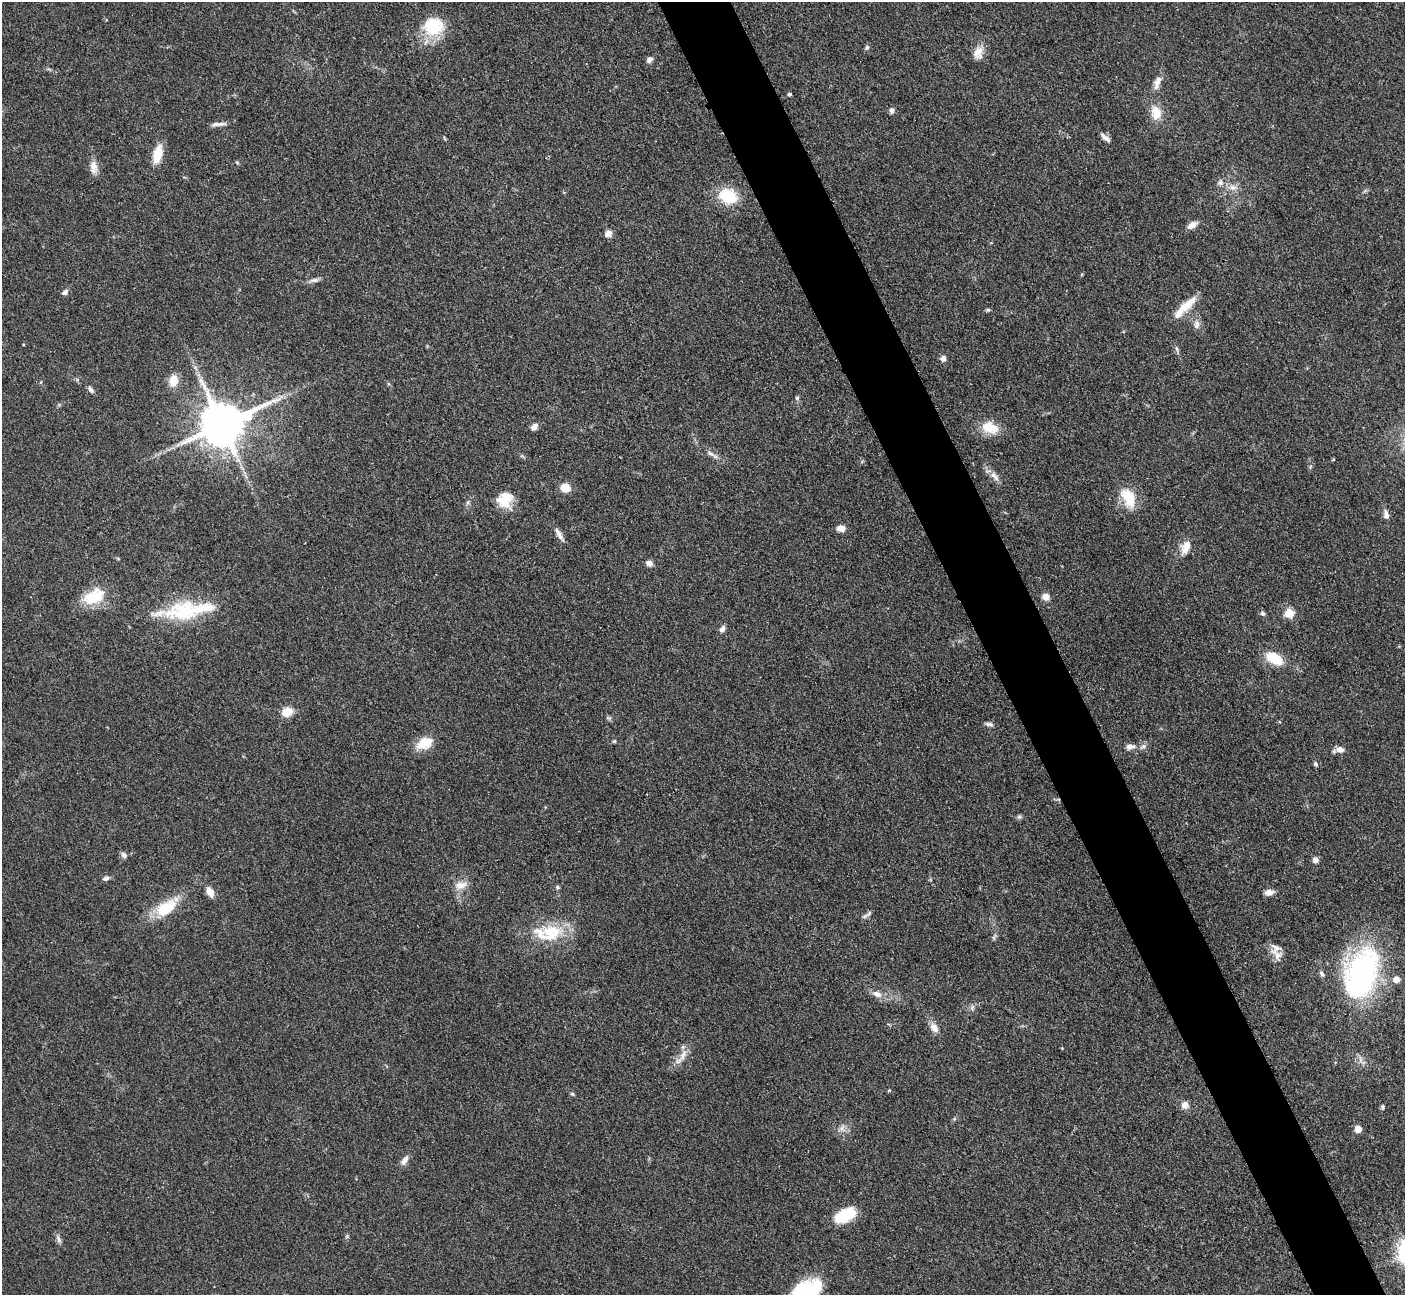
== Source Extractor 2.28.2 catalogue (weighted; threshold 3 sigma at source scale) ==
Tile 6 of 4 x 4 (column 2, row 2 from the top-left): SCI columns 1421-2823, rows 2887-4179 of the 5647 x 5638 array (HDU 1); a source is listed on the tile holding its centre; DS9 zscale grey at full resolution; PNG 1407 x 1297 px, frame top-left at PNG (2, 2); no overlay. Shown black and unused: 5% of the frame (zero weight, under 3 of 4 exposures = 2% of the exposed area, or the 3 px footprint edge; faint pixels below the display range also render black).
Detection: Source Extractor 2.28.2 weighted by HDU 2 'WHT'; one run over the whole footprint, this tile lists its part. Background 0.0833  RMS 0.0058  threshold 0.026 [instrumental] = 3 sigma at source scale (4.5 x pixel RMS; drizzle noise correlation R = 1.50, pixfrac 1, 0.05/0.05 arcsec/px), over >= 5 px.
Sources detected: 92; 1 inside a brighter object's white glare — not listed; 4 inside a brighter listed object's ellipse — not listed separately; the other 87 listed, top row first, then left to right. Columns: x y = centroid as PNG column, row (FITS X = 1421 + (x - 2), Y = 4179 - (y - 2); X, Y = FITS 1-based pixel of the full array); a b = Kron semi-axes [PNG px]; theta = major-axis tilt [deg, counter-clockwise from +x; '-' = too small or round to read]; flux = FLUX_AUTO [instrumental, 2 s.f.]
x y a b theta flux
433 26 25 22 0 24
867 47 7 5 64 1.1
978 52 18 11 58 6.1
649 60 8 6 43 2.3
1157 83 20 8 74 4.8
789 94 5 4 - 0.86
892 110 7 6 - 1.9
1156 113 19 13 -80 9
219 124 22 5 5 2.8
1106 138 15 5 -38 2.8
158 154 22 10 75 11
237 162 6 3 -19 0.67
94 167 18 9 -79 5
1220 183 9 7 25 2.2
1233 187 11 8 -12 3.7
728 196 20 16 -23 21
1192 225 13 7 33 3.6
608 234 8 7 - 3.5
314 280 10 6 6 2.1
65 292 7 6 - 2
1185 306 32 11 39 11
988 310 6 4 5 0.89
1197 324 12 8 83 3.1
1177 349 12 3 -68 1.5
943 359 7 6 - 2.7
173 380 14 10 81 7.9
91 390 9 5 -53 1.9
797 398 5 5 - 1.1
222 425 13 11 23 2600
534 427 8 6 48 3.4
990 427 20 13 -16 13
710 454 12 6 -28 2.5
994 476 17 7 -50 4.3
565 488 11 10 - 6.8
1128 498 25 14 -63 16
468 502 6 4 72 1.1
503 502 22 15 -28 10
1386 516 8 8 - 2.6
841 528 9 6 -4 5
559 533 18 6 -57 3.2
1186 547 19 10 61 6.7
649 563 7 6 - 2.9
94 596 30 18 28 18
1046 597 7 7 - 4.6
184 612 62 24 5 40
1262 613 7 6 - 1.4
1289 613 5 5 - 27
722 629 9 6 60 2.3
1274 658 19 10 -32 16
287 712 13 10 24 8.3
608 718 7 4 -18 0.96
989 724 10 5 -11 1.9
614 741 4 4 - 0.83
425 743 23 14 24 10
1130 747 15 7 8 3.7
1340 749 9 8 - 3.7
1315 764 7 5 -67 1.2
1019 817 6 6 - 1.2
124 855 8 7 - 1.9
1315 860 8 7 - 2.3
106 878 9 5 26 1.6
461 885 17 10 10 5.5
557 887 6 5 - 0.96
210 892 11 7 -61 4.9
1269 892 10 6 6 3.9
165 908 24 13 35 22
869 913 11 5 39 1.7
548 933 42 23 2 27
1277 956 21 11 -53 5.1
1362 973 42 26 70 150
1322 974 8 5 -66 1.3
1396 979 6 5 - 5.8
877 994 16 8 -23 4.4
972 1008 7 5 56 1.4
934 1027 13 9 -55 4.7
683 1055 18 8 65 5.4
889 1090 5 3 - 0.55
572 1094 6 5 - 0.87
1185 1105 9 9 - 3.6
1383 1107 7 5 67 1
842 1128 11 5 63 2.2
1358 1129 5 5 - 8.3
404 1160 14 7 56 3.2
845 1215 25 13 29 18
347 1236 6 4 47 0.75
58 1239 12 5 -63 1.9
804 1292 34 22 31 40
Isophote crosses this tile's border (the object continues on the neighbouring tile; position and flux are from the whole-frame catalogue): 1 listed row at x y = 804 1292